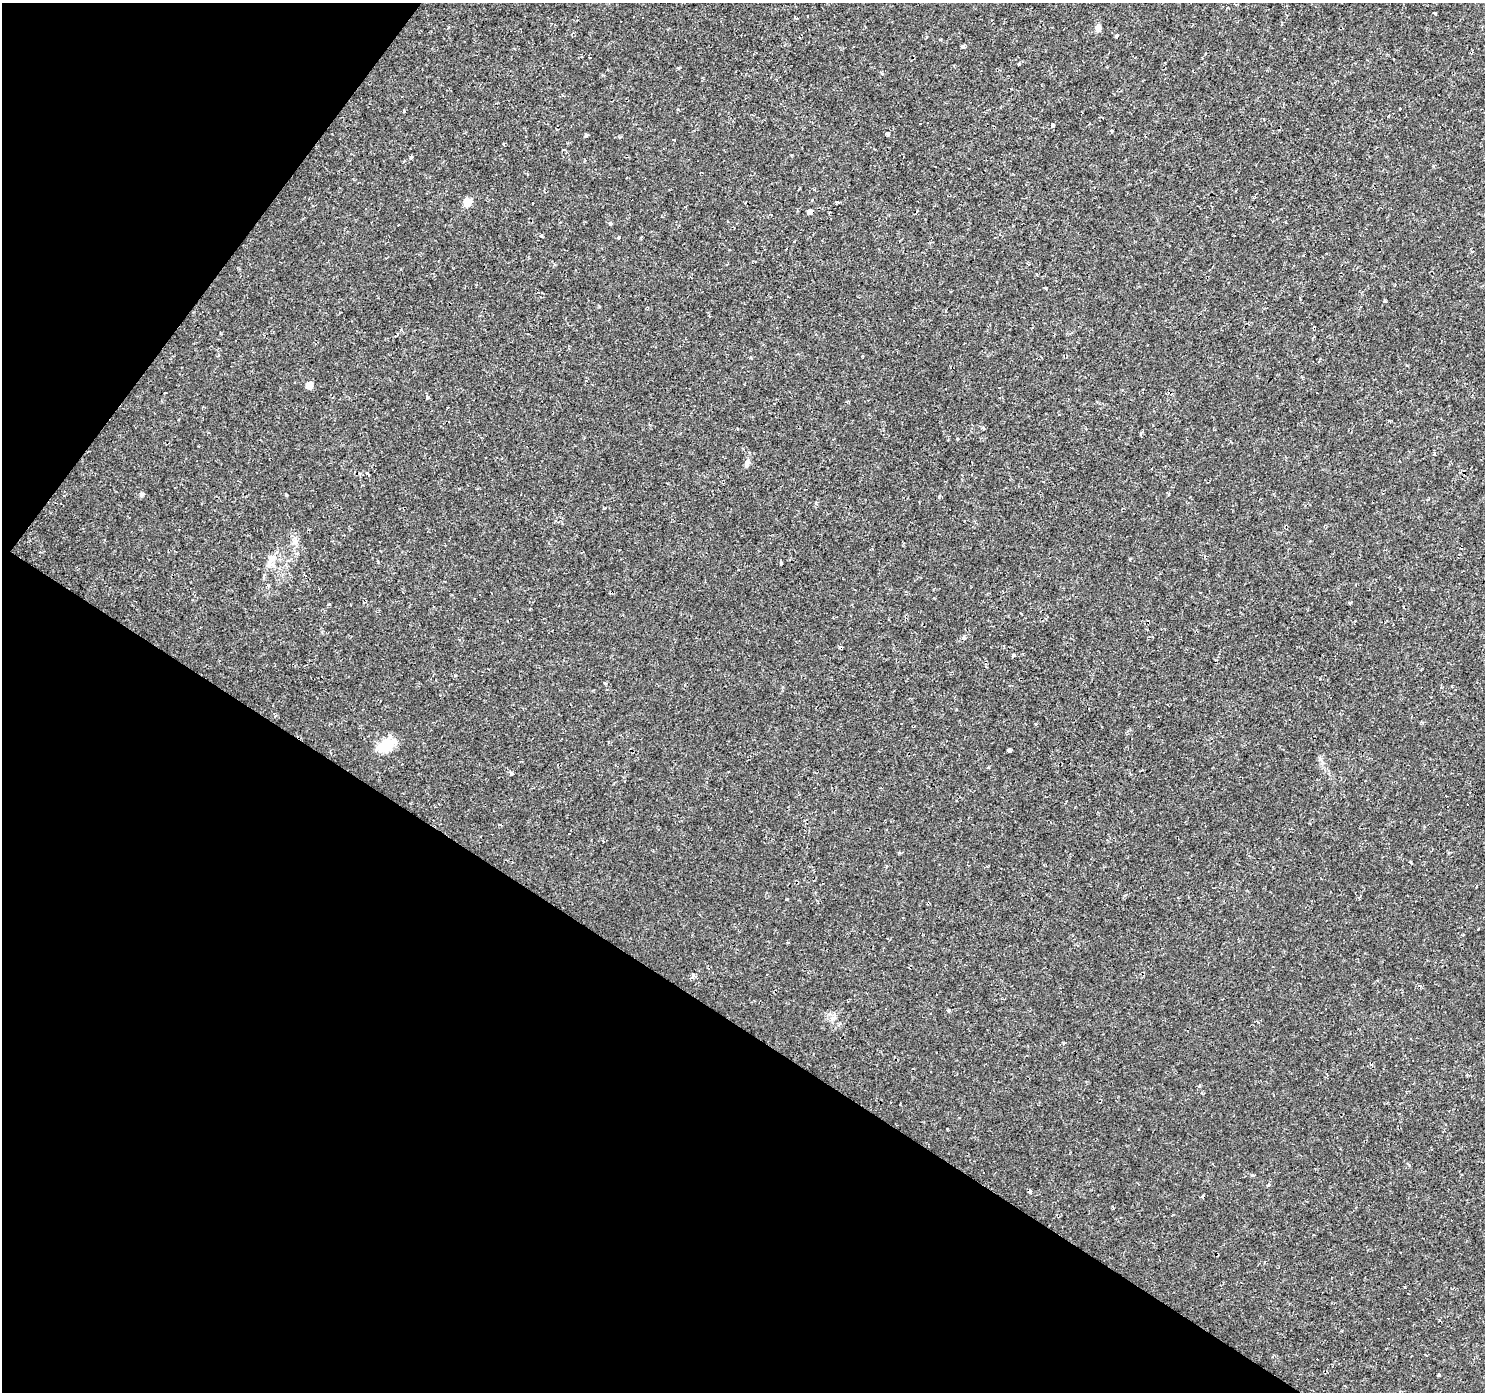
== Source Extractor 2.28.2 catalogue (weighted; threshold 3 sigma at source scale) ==
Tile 9 of 4 x 4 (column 1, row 3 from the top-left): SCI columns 3-1485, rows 1637-3026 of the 5934 x 5985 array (HDU 1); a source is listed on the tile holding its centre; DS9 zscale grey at full resolution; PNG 1487 x 1394 px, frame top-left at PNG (2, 3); no overlay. Shown black and unused: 32% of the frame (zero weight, under 2 of 3 exposures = <1% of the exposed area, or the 3 px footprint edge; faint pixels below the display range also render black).
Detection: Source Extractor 2.28.2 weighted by HDU 2 'WHT'; one run over the whole footprint, this tile lists its part. Background 0.00108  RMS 0.0015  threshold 0.00681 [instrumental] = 3 sigma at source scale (4.5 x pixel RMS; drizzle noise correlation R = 1.50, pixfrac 1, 0.0396/0.0396 arcsec/px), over >= 5 px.
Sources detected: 108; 42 cosmic-ray / hot-pixel residue — not listed; the other 66 listed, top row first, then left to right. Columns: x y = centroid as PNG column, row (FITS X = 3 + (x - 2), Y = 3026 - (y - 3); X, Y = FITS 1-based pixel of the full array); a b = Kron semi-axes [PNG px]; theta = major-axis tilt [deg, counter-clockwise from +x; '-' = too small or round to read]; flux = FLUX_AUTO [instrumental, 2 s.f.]
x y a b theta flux
1435 13 3 3 - 0.53
796 18 4 3 - 0.32
1098 28 9 6 -84 0.73
1117 36 4 4 - 0.29
854 46 3 3 - 0.28
962 47 4 3 - 0.48
1018 64 3 3 - 4.5
543 68 3 2 - 0.1
402 96 3 2 - 0.18
1400 108 3 3 - 0.32
404 111 4 3 - 0.14
1089 124 3 3 - 0.51
1053 125 4 3 - 0.52
1111 131 5 3 - 0.15
888 134 4 3 - 1.9
586 135 4 3 - 0.39
673 140 3 2 - 0.25
411 157 4 3 - 0.5
1140 181 4 3 - 0.15
467 202 5 5 - 5.2
837 203 5 3 - 0.35
809 211 4 4 - 2.9
610 223 4 3 - 0.62
541 236 3 3 - 0.21
619 237 4 3 - 0.28
794 242 3 3 - 2.2
786 249 3 3 - 0.4
1303 255 3 2 - 0.18
1029 264 3 3 - 0.7
1037 275 3 3 - 0.25
1046 288 3 3 - 0.42
1300 297 3 3 - 0.19
1385 301 3 3 - 0.18
904 320 3 2 - 0.17
751 358 3 2 - 0.3
309 385 5 5 - 2.3
999 387 3 3 - 0.28
427 398 5 4 - 0.23
847 402 3 3 - 0.16
392 410 3 2 - 0.16
983 428 5 4 - 0.23
1435 454 4 3 - 0.16
747 464 12 6 66 0.59
367 474 4 3 - 0.82
142 494 5 5 - 0.46
1168 494 5 3 - 0.2
286 495 3 3 - 0.45
295 541 9 8 - 0.75
271 558 13 10 65 1.3
781 563 3 3 - 0.36
329 604 3 3 - 0.31
1349 604 4 3 - 0.57
964 637 6 5 - 0.34
1013 655 4 3 - 0.26
386 745 22 14 33 3.7
1009 750 3 3 - 0.58
1320 759 7 4 -72 0.33
511 774 4 3 - 0.58
625 781 3 2 - 0.21
1478 929 3 2 - 0.15
693 976 8 5 57 0.47
948 1010 5 3 - 0.24
900 1103 3 2 - 0.23
1202 1196 4 2 - 0.21
1273 1356 3 3 - 0.38
1438 1375 4 3 - 0.26
Unlisted compact peaks at least as high as the median listed source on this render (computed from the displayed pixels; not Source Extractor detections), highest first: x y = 605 683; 957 439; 678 68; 455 675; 604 508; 899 853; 1252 1175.